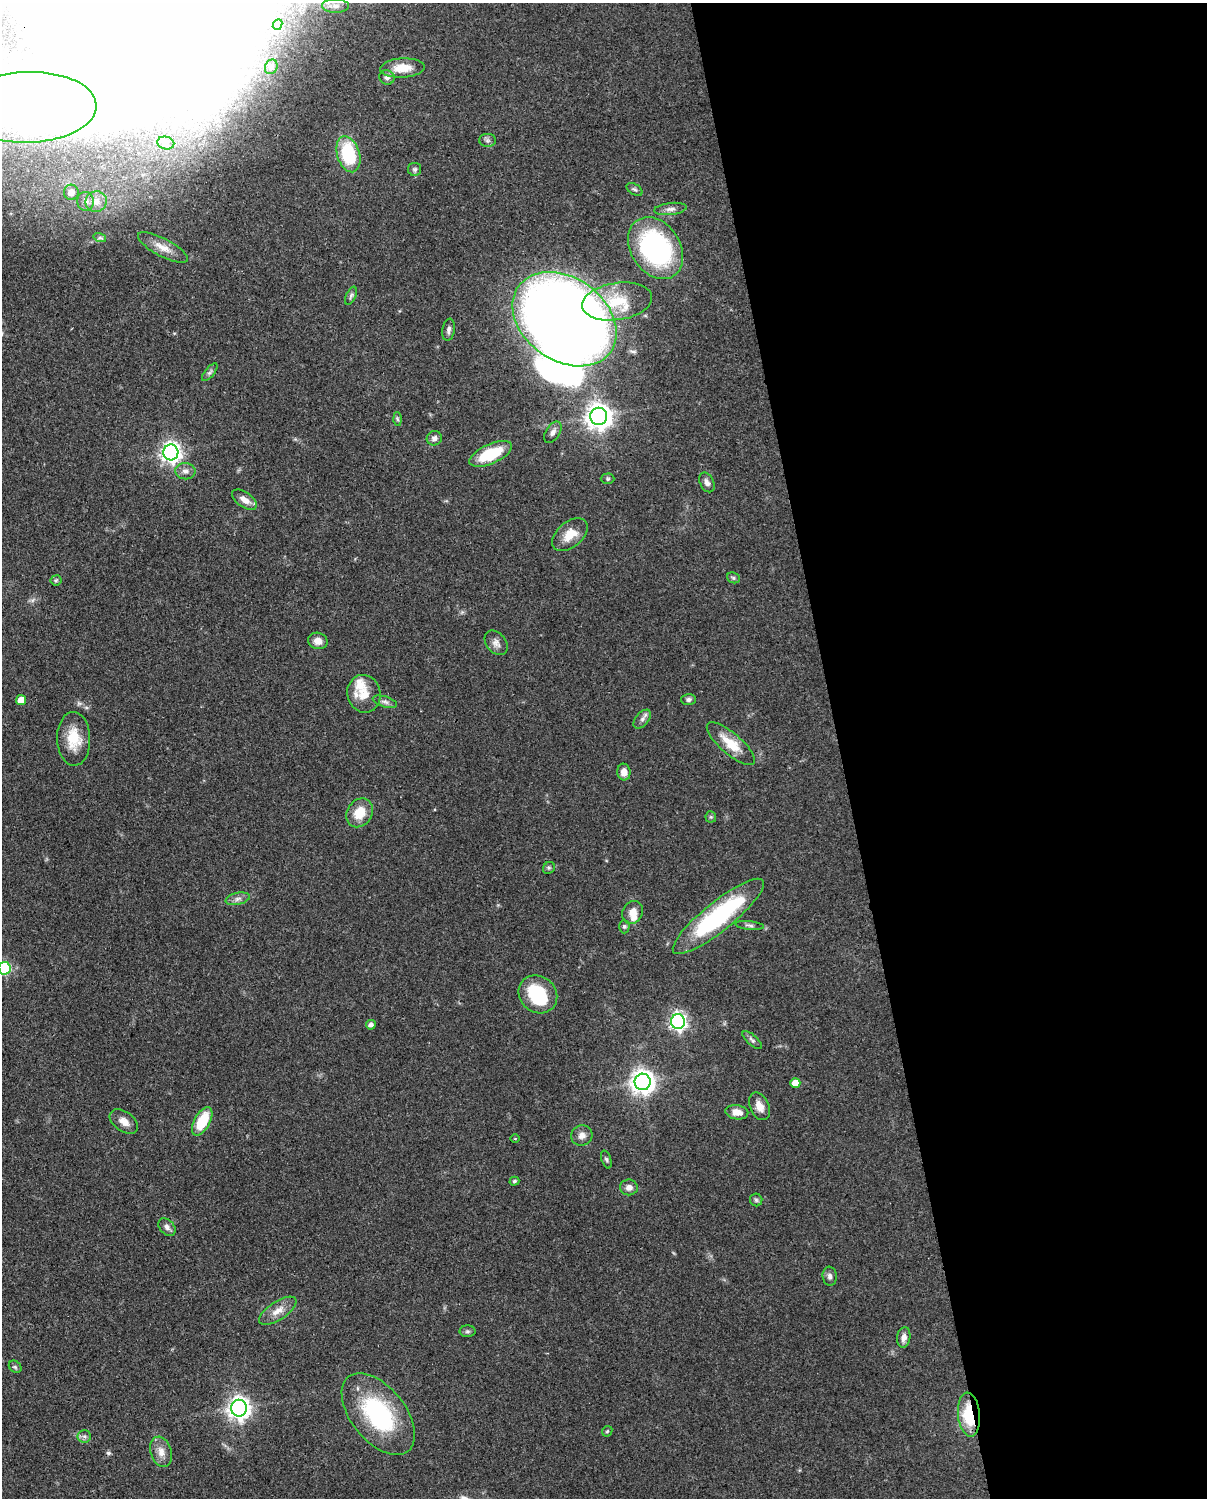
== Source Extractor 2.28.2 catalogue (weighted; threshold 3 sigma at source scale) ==
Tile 8 of 4 x 3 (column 4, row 2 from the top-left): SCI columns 3706-4910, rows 1763-3258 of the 5002 x 4908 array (HDU 1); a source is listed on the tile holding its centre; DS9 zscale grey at full resolution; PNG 1209 x 1500 px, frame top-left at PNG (2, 3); each listed source drawn as its Kron ellipse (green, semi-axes under 4 px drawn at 4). Shown black and unused: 30% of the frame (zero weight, under 3 of 4 exposures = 7% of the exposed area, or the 3 px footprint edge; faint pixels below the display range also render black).
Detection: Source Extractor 2.28.2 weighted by HDU 2 'WHT'; one run over the whole footprint, this tile lists its part. Background 0.101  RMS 0.004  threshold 0.0182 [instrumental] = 3 sigma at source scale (4.5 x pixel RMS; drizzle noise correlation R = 1.50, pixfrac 1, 0.05/0.05 arcsec/px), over >= 5 px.
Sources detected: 104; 17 inside a brighter object's white glare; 1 cosmic-ray / hot-pixel residue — neither listed nor drawn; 3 inside a brighter listed object's ellipse — not listed separately; the other 83 listed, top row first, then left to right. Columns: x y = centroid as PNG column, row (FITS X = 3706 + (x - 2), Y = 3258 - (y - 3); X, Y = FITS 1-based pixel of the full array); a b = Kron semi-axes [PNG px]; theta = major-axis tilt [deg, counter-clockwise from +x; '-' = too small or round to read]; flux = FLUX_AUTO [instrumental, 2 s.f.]
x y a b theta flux
336 6 13 7 0 2.6
278 25 6 4 65 1.3
271 67 7 6 - 0.94
402 68 22 9 3 6.6
387 77 8 7 - 1.4
28 107 68 35 2 70
487 140 8 6 0 1.1
166 143 8 6 -13 1.6
348 154 18 11 -73 25
415 169 7 6 - 1
635 189 9 5 -32 0.88
71 192 7 7 - 3.2
85 201 9 8 - 1.9
96 202 11 10 - 3.8
670 209 16 6 6 2.2
100 238 6 4 -17 0.75
163 247 28 9 -28 5
656 248 33 24 -57 74
351 296 9 5 65 0.96
617 301 35 18 8 15
564 319 57 41 -36 700
449 330 11 6 82 1.6
210 372 11 4 51 1.1
599 416 8 8 - 420
397 419 7 4 -88 0.68
553 432 12 7 59 1.8
434 438 7 7 - 1.6
171 452 8 7 - 220
491 454 23 10 24 18
185 471 10 8 -8 2.2
608 479 7 5 0 0.73
707 482 10 7 -63 1.8
244 500 14 7 -35 3.3
570 535 21 12 40 6.8
733 578 7 5 -22 0.78
56 580 5 5 - 0.62
318 641 10 8 -13 3.3
496 643 14 9 -50 2.3
364 694 19 16 -77 6.9
21 700 5 5 - 4.8
689 700 7 5 1 1.2
385 702 12 5 -17 1.5
642 719 11 6 50 1.5
74 739 27 16 -89 11
731 744 30 10 -41 9.8
624 772 8 6 -82 3
360 813 15 12 56 8.6
711 817 5 5 - 0.64
549 868 6 5 - 0.74
238 899 12 6 12 1.8
632 912 12 9 59 4
718 916 57 14 39 54
750 925 14 3 -6 1.1
624 926 7 5 89 0.81
4 968 6 6 - 40
538 994 20 18 -40 22
678 1022 7 7 - 140
371 1025 5 5 - 1.8
752 1040 12 5 -41 1.2
643 1082 8 8 - 350
795 1083 5 5 - 4.6
759 1106 14 9 -66 3.9
737 1112 11 7 -9 3.7
202 1121 15 7 61 15
124 1122 16 9 -35 3.7
582 1135 11 10 - 2.6
515 1139 5 3 - 0.33
606 1160 9 5 -72 0.84
514 1181 5 4 - 0.66
629 1187 9 8 - 2.4
756 1200 6 6 - 0.82
167 1227 10 7 -49 1.7
830 1276 9 7 -83 1.5
278 1311 22 9 33 4.4
467 1331 8 6 0 0.94
904 1337 10 6 81 2.4
15 1367 7 5 -44 0.8
239 1408 8 8 - 280
378 1414 48 27 -51 48
969 1415 22 11 -84 18
607 1431 6 4 44 0.57
84 1436 7 6 - 1.1
161 1452 15 10 -72 3.8
Overlapping masked pixels (flux is a lower limit): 2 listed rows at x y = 564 319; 969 1415
Isophote crosses this tile's border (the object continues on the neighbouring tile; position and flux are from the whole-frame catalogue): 3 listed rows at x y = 336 6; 28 107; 4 968